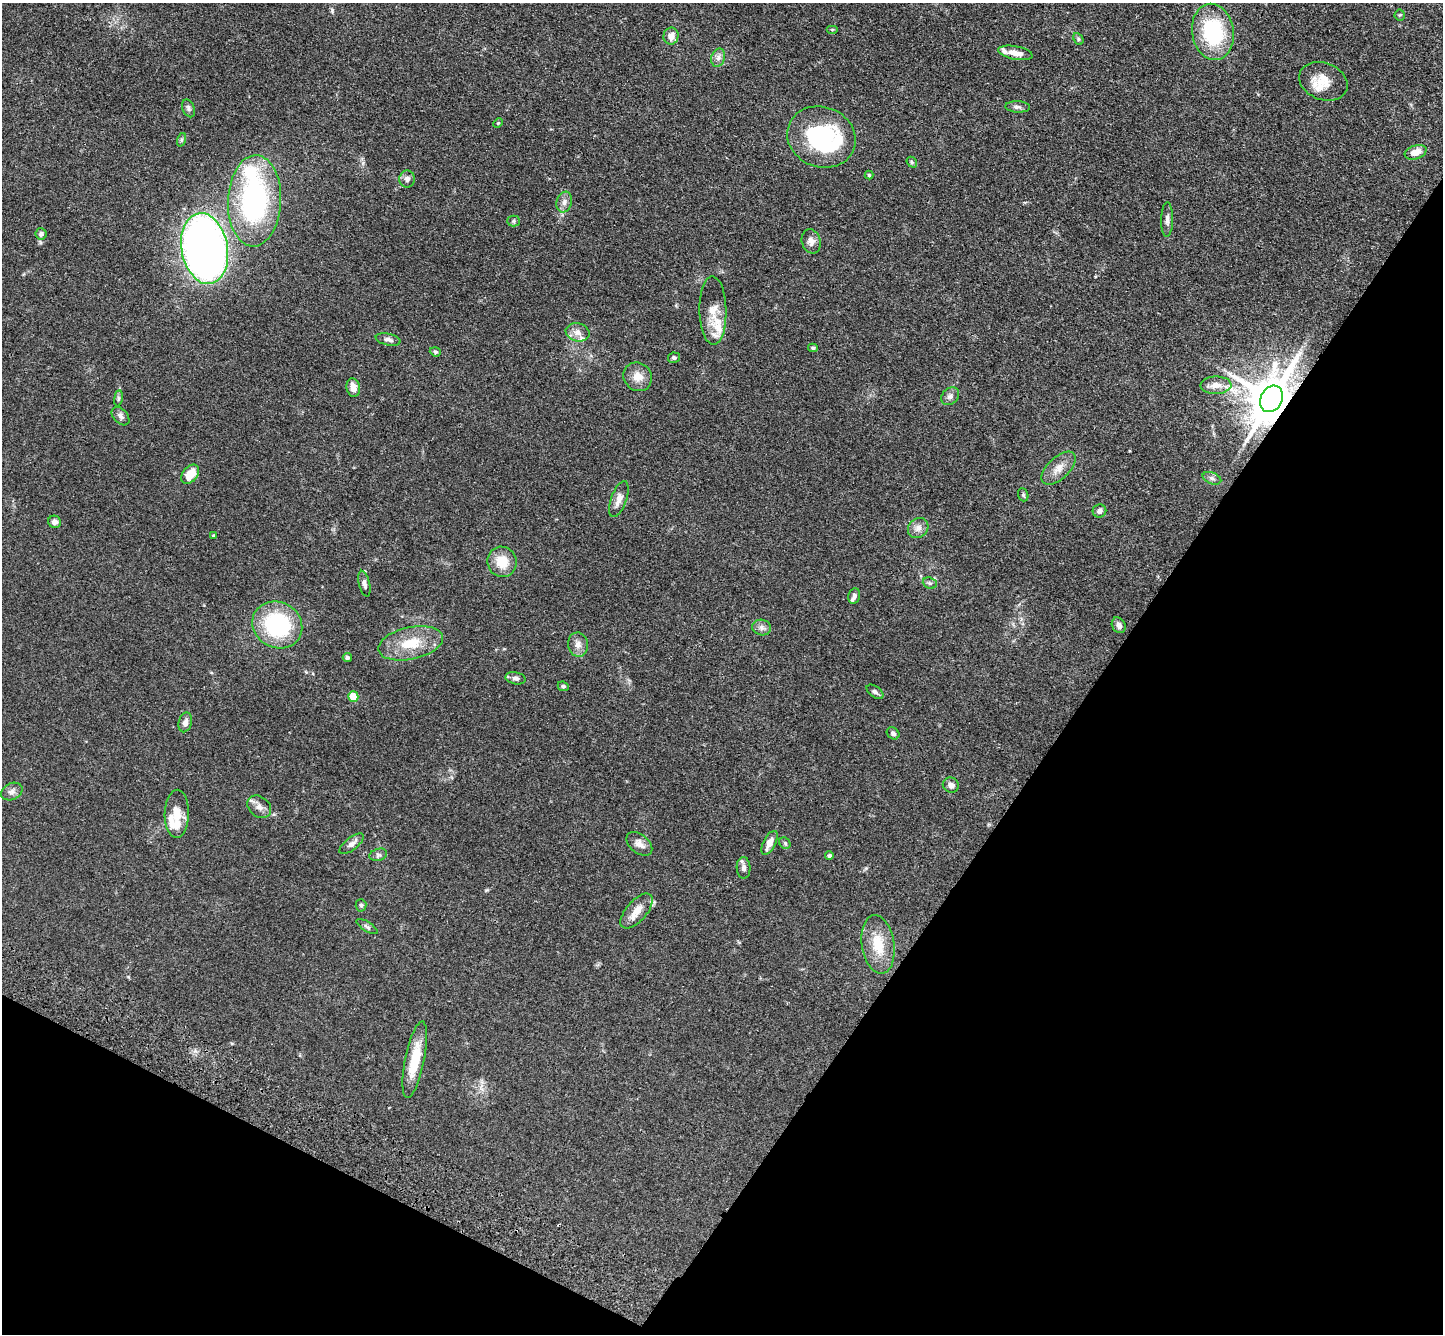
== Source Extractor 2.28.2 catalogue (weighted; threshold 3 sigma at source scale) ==
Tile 15 of 4 x 4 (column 3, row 4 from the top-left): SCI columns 2950-4390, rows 390-1721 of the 5900 x 5969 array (HDU 1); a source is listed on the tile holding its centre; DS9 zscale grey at full resolution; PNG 1445 x 1336 px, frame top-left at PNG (2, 3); each listed source drawn as its Kron ellipse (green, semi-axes under 4 px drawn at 4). Shown black and unused: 30% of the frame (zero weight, under 3 of 4 exposures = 6% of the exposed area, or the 3 px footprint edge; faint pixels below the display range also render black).
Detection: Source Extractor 2.28.2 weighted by HDU 2 'WHT'; one run over the whole footprint, this tile lists its part. Background 0.0549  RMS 0.0056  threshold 0.0252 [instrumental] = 3 sigma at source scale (4.5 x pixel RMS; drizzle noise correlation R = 1.50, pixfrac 1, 0.05/0.05 arcsec/px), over >= 5 px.
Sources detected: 87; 1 inside a brighter object's white glare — neither listed nor drawn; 8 inside a brighter listed object's ellipse — not listed separately; the other 78 listed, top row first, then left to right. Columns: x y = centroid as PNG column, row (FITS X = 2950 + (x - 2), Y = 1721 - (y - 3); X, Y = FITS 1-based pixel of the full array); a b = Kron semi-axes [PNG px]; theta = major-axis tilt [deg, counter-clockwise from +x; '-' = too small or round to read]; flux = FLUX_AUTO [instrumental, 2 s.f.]
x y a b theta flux
1400 15 5 5 - 0.72
832 30 6 4 0 0.56
1213 32 28 21 -81 43
671 36 8 7 - 4.8
1078 39 6 4 -62 0.9
1015 53 17 6 -11 5.1
718 58 9 6 74 2.1
1323 81 25 18 -21 11
1018 107 12 5 -3 1.8
189 108 9 6 -68 1.4
498 123 5 4 - 0.61
821 137 35 30 -22 61
181 140 7 4 71 0.97
1416 152 11 7 19 5.4
912 162 6 4 -50 0.77
869 175 4 4 - 0.73
407 179 8 8 - 2
254 201 46 26 87 97
564 202 10 7 73 2.6
1167 220 17 6 89 2.5
514 221 6 5 - 0.88
41 234 6 5 - 1.6
811 241 12 9 -74 3.6
205 249 36 23 -80 350
713 310 34 13 -89 10
578 332 12 9 -11 3.6
388 339 12 6 -12 2.1
813 348 5 3 - 0.91
435 352 6 4 -20 0.86
674 358 6 5 - 1.2
638 377 15 13 -42 6.1
1216 385 15 8 1 5
353 388 9 6 -81 4.1
950 396 10 8 42 2.2
118 398 8 4 82 0.96
1271 399 14 11 63 2300
120 416 11 7 -47 2
1058 468 21 11 44 6
190 474 11 7 51 8.9
1212 478 10 5 -21 1.8
1023 495 7 5 -70 0.9
619 499 19 8 70 4.3
1099 511 7 6 - 2.1
55 522 6 6 - 2.6
918 528 11 9 44 3.3
213 536 3 3 - 0.54
502 562 15 14 - 11
930 583 7 5 -20 1.2
364 584 13 5 -76 1.9
854 596 8 6 77 1.7
277 625 25 23 -29 53
1119 625 8 6 -63 2.3
762 628 9 8 - 2.2
411 643 33 16 12 17
578 645 12 10 -82 3.4
347 658 4 4 - 0.98
516 678 10 6 -11 1.7
563 686 5 4 - 0.94
875 692 9 5 -37 1.4
353 697 5 5 - 12
185 722 10 6 76 2.5
893 733 7 5 -42 1.5
951 785 8 7 - 2.5
12 792 11 8 26 2.4
259 807 13 10 -39 3.4
177 814 24 12 89 8.1
769 843 13 6 63 4.6
785 843 6 5 - 0.93
352 844 14 6 39 3
639 844 15 9 -39 3.6
378 855 9 6 16 1.5
829 856 4 4 - 1.1
744 868 11 7 -88 2.2
361 905 6 5 - 0.98
637 911 21 10 49 6.9
367 926 12 4 -32 1.3
878 944 29 16 -81 15
415 1060 39 9 78 17
Overlapping masked pixels (flux is a lower limit): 1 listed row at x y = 1271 399